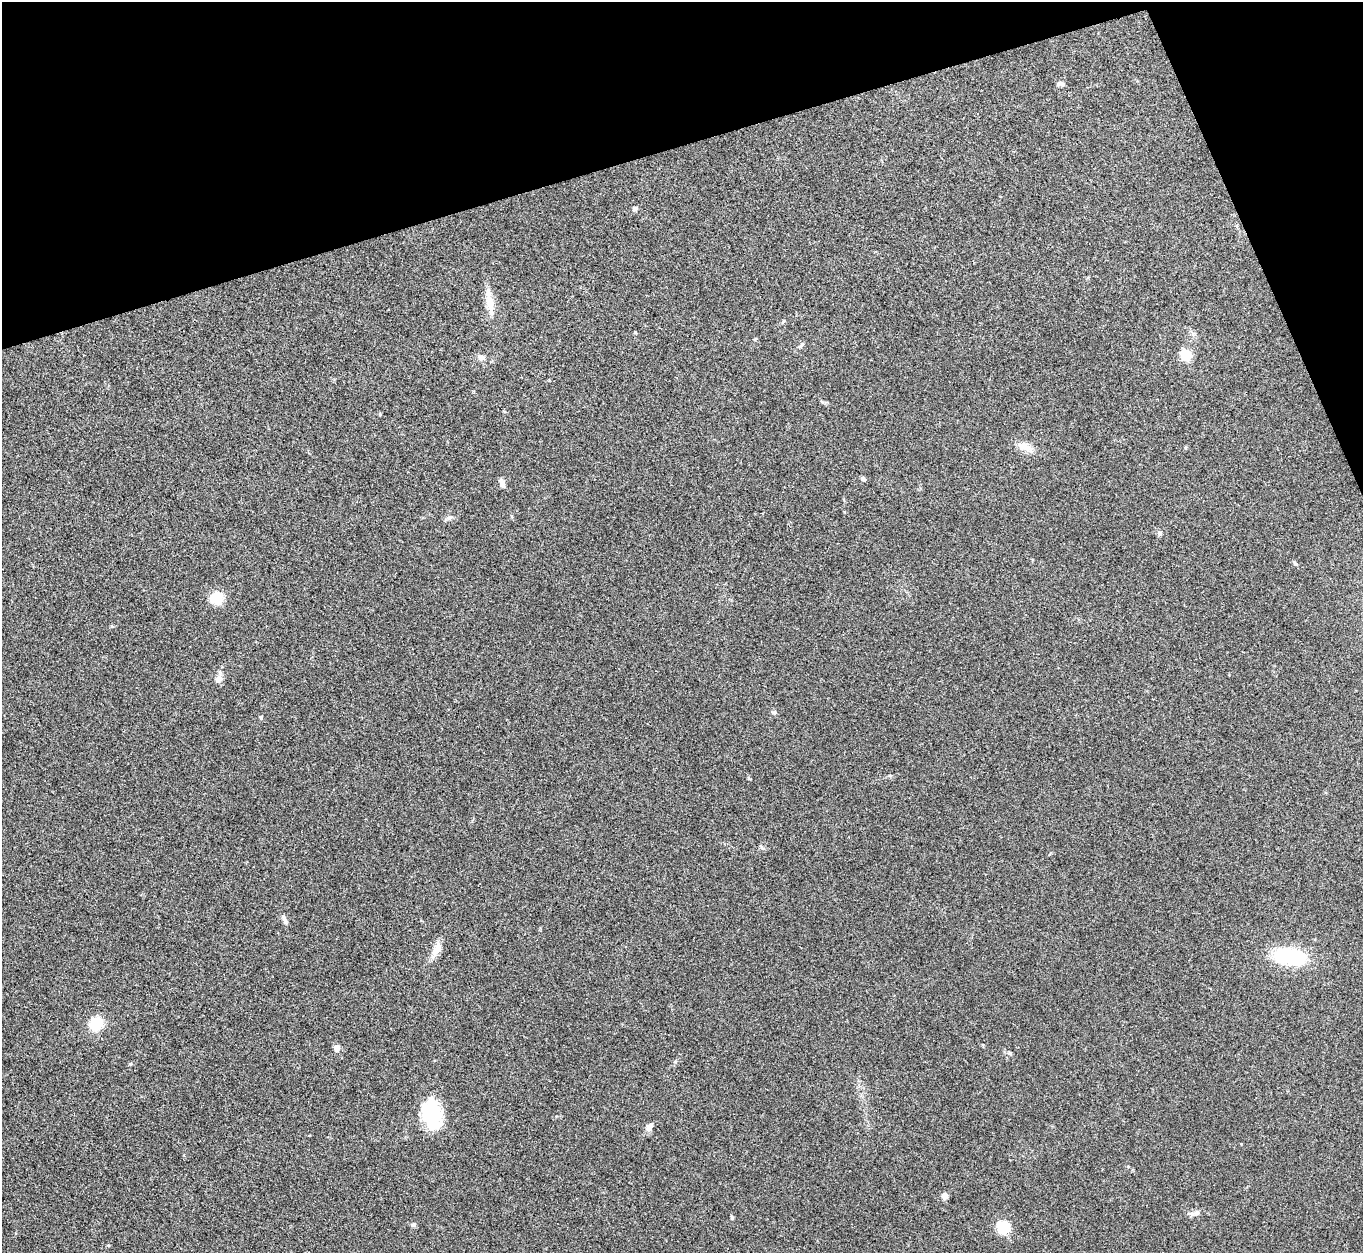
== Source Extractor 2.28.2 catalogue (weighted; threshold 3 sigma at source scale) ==
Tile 3 of 4 x 4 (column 3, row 1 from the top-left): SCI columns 2723-4083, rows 3903-5153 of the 5443 x 5430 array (HDU 1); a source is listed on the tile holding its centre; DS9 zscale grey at full resolution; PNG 1365 x 1255 px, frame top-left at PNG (2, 2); no overlay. Shown black and unused: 15% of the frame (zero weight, under 3 of 4 exposures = <1% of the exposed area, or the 3 px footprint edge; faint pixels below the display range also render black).
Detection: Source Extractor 2.28.2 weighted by HDU 2 'WHT'; one run over the whole footprint, this tile lists its part. Background 0.0468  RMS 0.005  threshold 0.0226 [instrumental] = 3 sigma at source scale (4.5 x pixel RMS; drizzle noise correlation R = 1.50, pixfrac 1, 0.05/0.05 arcsec/px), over >= 5 px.
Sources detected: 32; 1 inside a brighter object's white glare — not listed; the other 31 listed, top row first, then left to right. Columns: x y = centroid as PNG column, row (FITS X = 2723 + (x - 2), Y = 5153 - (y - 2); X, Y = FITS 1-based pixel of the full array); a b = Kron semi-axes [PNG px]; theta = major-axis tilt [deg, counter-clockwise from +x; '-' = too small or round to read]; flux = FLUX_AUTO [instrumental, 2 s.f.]
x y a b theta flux
1060 84 10 5 -3 1.4
635 209 6 6 - 1.3
489 298 32 10 -80 7.3
635 332 4 4 - 0.46
801 345 7 4 53 0.81
1186 355 5 5 - 47
480 357 12 6 -9 1.8
380 414 5 3 - 0.46
1025 447 25 9 -16 5.4
863 479 6 5 - 1.2
502 483 8 5 -77 2.9
449 518 9 6 35 1.4
1159 533 7 6 - 1.1
1295 563 6 4 -32 0.74
216 598 16 14 14 8.6
218 679 12 8 43 2.7
773 712 8 4 -1 0.76
261 717 6 4 78 0.73
762 847 8 3 -45 0.64
284 919 13 5 -64 1.8
436 950 22 10 56 5
1290 956 29 15 -6 39
96 1023 10 9 - 17
337 1048 9 7 70 2.2
431 1115 33 22 -73 26
649 1127 8 6 53 3.8
945 1196 4 4 - 8.1
1197 1213 11 7 40 2
732 1217 5 4 - 0.65
413 1224 7 4 45 0.73
1003 1227 12 11 - 14
Unlisted compact peaks at least as high as the median listed source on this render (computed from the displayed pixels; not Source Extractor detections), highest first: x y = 675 1062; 130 1064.